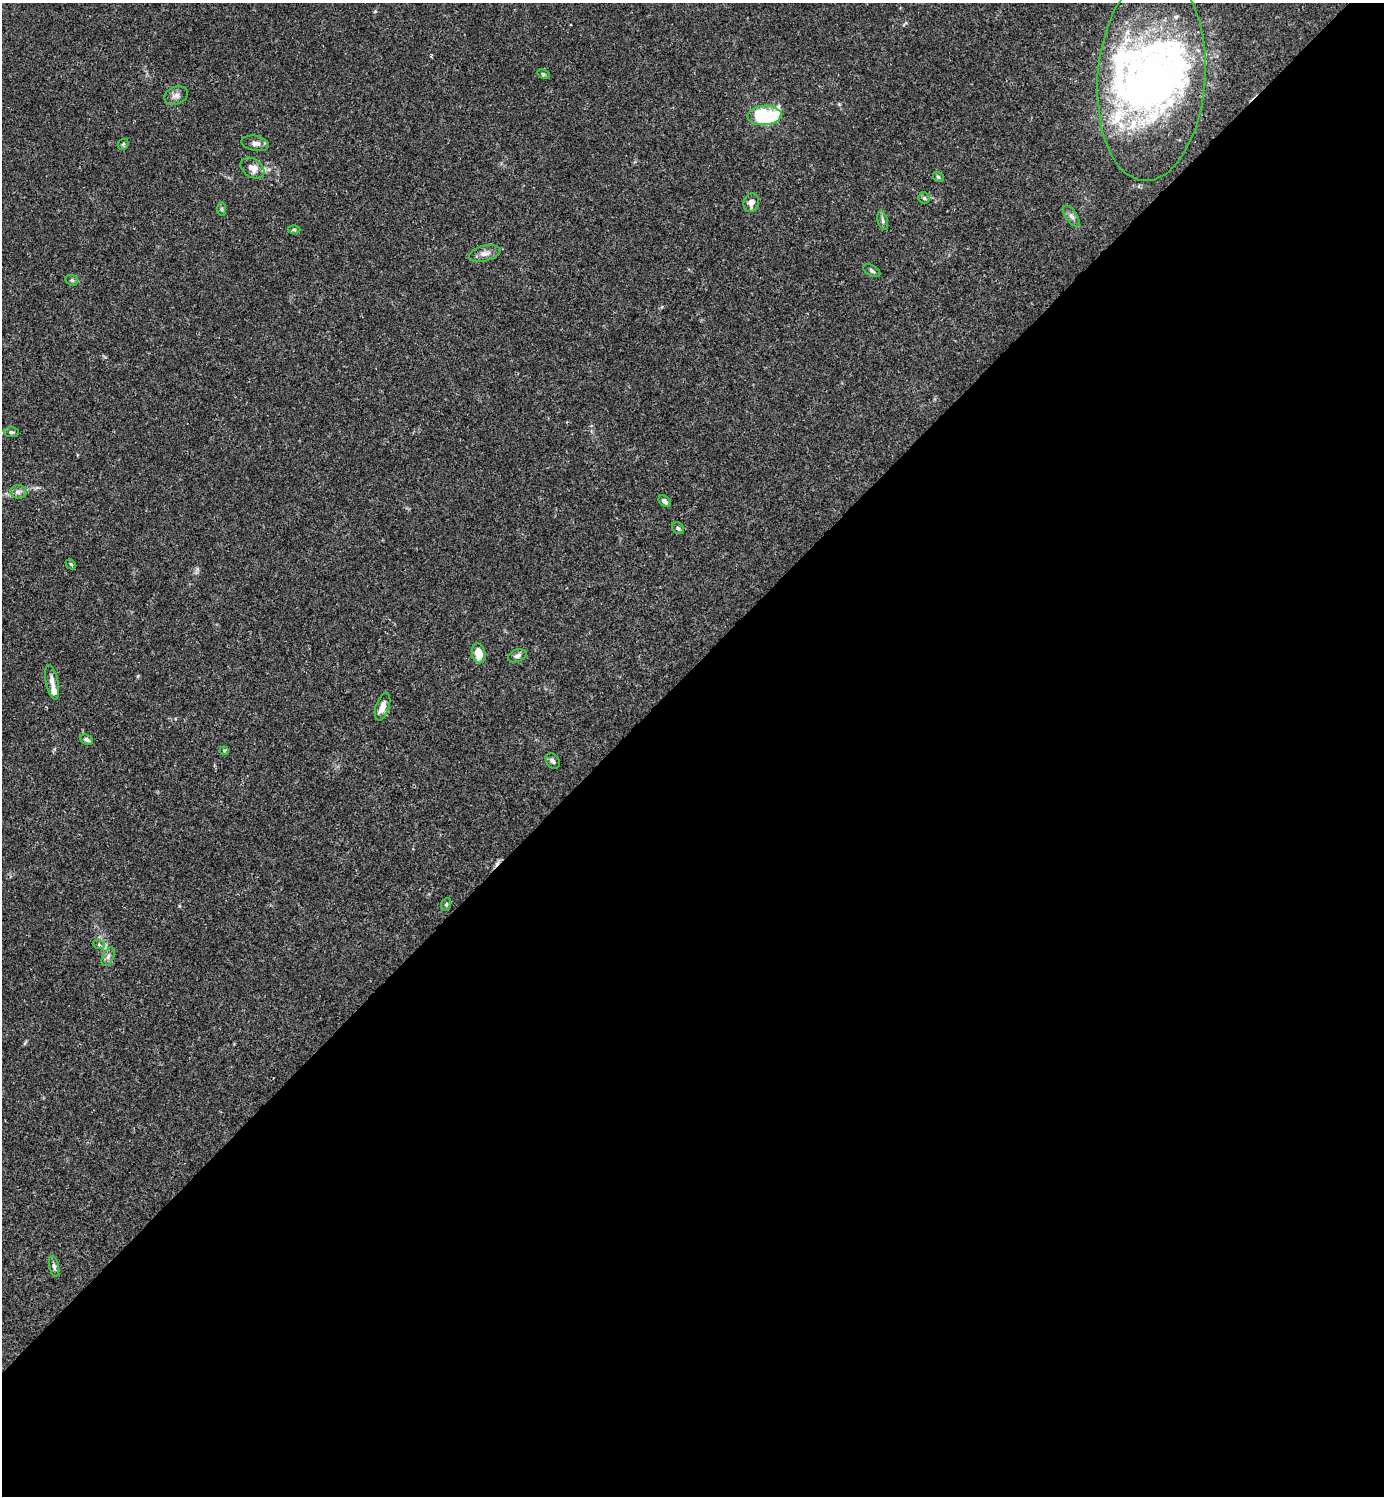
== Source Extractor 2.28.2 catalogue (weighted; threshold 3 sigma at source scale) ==
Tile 15 of 4 x 4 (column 3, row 4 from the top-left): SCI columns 3062-4443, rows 2-1495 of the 5981 x 5982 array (HDU 1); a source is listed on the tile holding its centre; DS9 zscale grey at full resolution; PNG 1386 x 1498 px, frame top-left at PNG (2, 3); each listed source drawn as its Kron ellipse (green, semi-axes under 4 px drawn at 4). Shown black and unused: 55% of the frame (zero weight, under 3 of 4 exposures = <1% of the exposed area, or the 3 px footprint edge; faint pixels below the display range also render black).
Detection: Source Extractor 2.28.2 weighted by HDU 2 'WHT'; one run over the whole footprint, this tile lists its part. Background 0.0153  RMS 0.0021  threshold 0.00965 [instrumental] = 3 sigma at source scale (4.5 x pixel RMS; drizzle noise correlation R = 1.50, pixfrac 1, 0.05/0.05 arcsec/px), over >= 5 px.
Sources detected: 45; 3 inside a brighter object's white glare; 1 cosmic-ray / hot-pixel residue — neither listed nor drawn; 8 inside a brighter listed object's ellipse — not listed separately; the other 33 listed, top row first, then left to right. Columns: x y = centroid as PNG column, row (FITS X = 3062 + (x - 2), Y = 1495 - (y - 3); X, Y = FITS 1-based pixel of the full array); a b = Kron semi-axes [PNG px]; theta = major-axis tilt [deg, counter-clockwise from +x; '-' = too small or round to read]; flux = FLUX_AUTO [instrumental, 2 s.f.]
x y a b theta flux
543 74 6 4 -28 0.33
1151 78 103 54 86 74
176 95 12 8 22 1.1
765 115 17 9 3 19
255 143 14 7 -10 1.2
123 144 6 5 - 0.3
252 168 13 9 -33 2.1
938 177 5 5 - 0.44
924 198 5 5 - 0.38
751 203 9 7 74 1.4
222 209 7 4 -90 0.35
1071 216 12 5 -56 0.88
883 221 9 5 -74 0.55
294 229 6 4 0 0.33
485 253 16 7 13 1.4
872 271 9 5 -30 0.52
72 280 6 5 - 0.43
11 432 7 5 -3 0.44
19 492 8 6 -13 0.72
665 501 7 4 -41 0.63
678 528 7 5 -41 0.48
71 564 5 4 - 0.27
479 653 10 6 -78 3.3
517 656 10 6 22 0.71
52 682 17 6 -78 1.5
382 707 14 6 72 1.9
87 740 7 5 -27 0.57
224 751 4 4 - 0.23
553 761 8 6 -54 0.63
446 904 6 5 - 0.33
99 945 6 4 -18 0.32
108 957 10 5 64 0.7
54 1266 11 5 -77 0.61